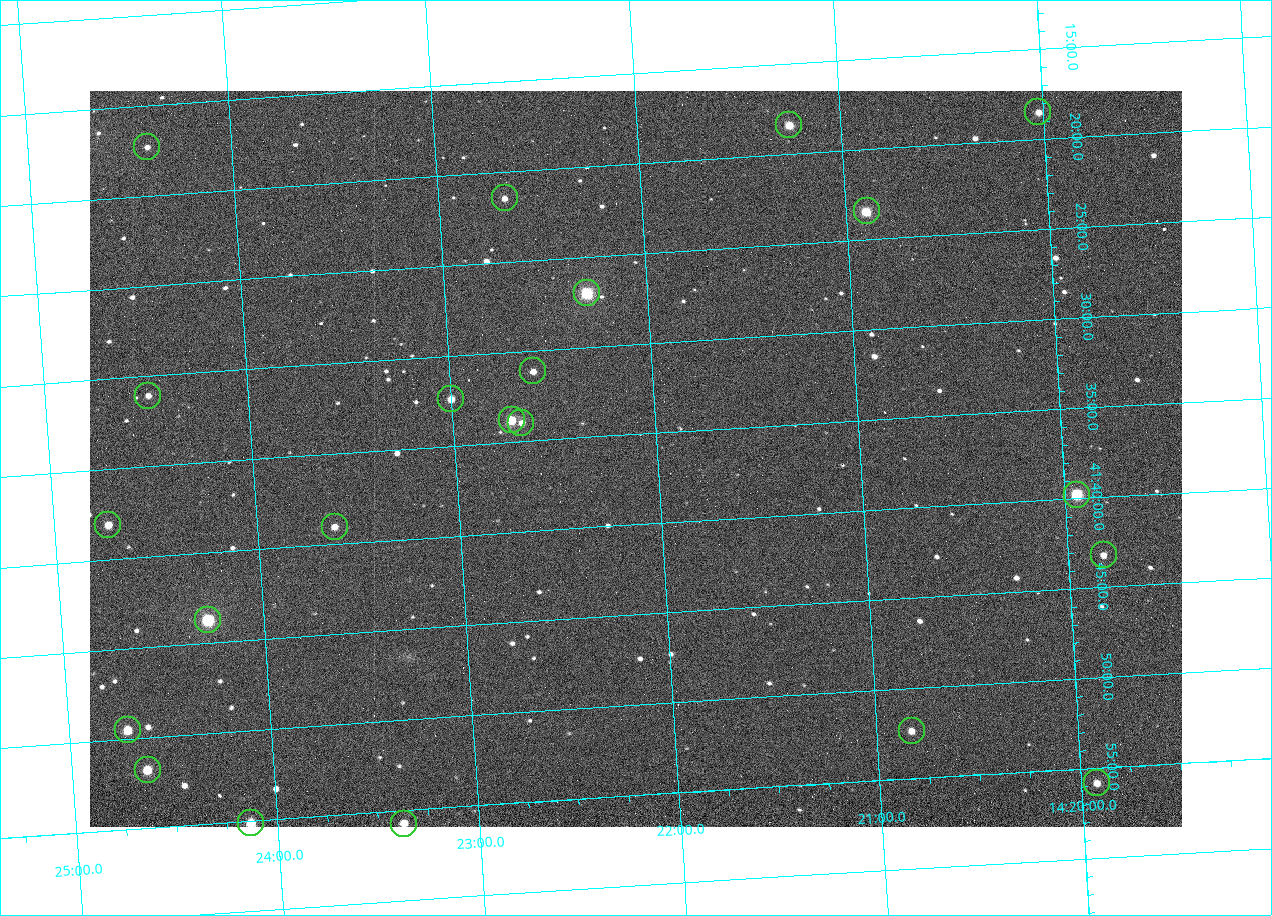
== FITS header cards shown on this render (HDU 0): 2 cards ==
NAXIS1  =                 1092
NAXIS2  =                  736

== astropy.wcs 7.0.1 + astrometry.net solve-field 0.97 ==
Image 1092 x 736 px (HDU 0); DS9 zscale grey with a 90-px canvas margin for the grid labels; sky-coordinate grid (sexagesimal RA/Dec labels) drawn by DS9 from the SOLVED WCS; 22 Tycho-2 reference stars matched to detected sources circled (green)
Header WCS: none
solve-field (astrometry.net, Tycho-2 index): SOLVED blind (the file carries no WCS)
Solved WCS: RA---TAN-SIP/DEC--TAN-SIP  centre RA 14:22:07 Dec +41:36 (215.53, +41.61 deg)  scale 3.33 arcsec/px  FOV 60.6' x 40.8'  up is -176 deg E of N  parity flipped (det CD > 0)
(file carries no celestial WCS; the grid is the blind solution)
Tycho-2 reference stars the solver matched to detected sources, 22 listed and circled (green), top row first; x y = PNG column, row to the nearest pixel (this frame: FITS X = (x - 90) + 1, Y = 736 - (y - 91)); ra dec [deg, ICRS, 3 dp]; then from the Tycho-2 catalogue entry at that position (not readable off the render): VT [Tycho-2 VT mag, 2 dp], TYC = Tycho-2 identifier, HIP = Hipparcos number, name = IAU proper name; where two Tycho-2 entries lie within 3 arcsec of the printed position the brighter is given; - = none
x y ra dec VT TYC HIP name
1038 112 215.006 +41.309 11.67 3038-298-1 - -
789 125 215.313 +41.307 10.54 3038-302-1 - -
147 147 216.103 +41.289 12.07 3038-286-1 - -
505 198 215.668 +41.358 11.71 3038-531-1 - -
867 211 215.224 +41.391 9.78 3038-588-1 - -
587 293 215.574 +41.451 8.73 3038-566-1 70240 -
533 371 215.647 +41.519 11.59 3038-488-1 - -
148 396 216.123 +41.518 12.02 3038-258-1 - -
451 399 215.750 +41.540 11.12 3038-479-1 - -
512 420 215.677 +41.563 10.23 3038-459-1 - -
521 423 215.666 +41.567 11.76 3038-461-1 - -
1077 495 214.985 +41.663 9.23 3038-464-1 - -
108 525 216.183 +41.635 11.01 3038-413-1 - -
335 527 215.904 +41.651 11.40 3038-603-1 - -
1104 555 214.956 +41.721 12.00 3038-491-1 - -
208 620 216.068 +41.729 8.81 3038-334-1 70409 -
128 730 216.177 +41.826 10.45 3038-108-1 - -
912 731 215.206 +41.873 11.51 3038-538-1 - -
148 770 216.156 +41.863 10.20 3038-555-1 - -
1097 783 214.980 +41.931 11.35 3038-237-1 - -
251 823 216.033 +41.919 10.06 3038-204-1 - -
404 824 215.843 +41.929 10.70 3038-161-1 - -